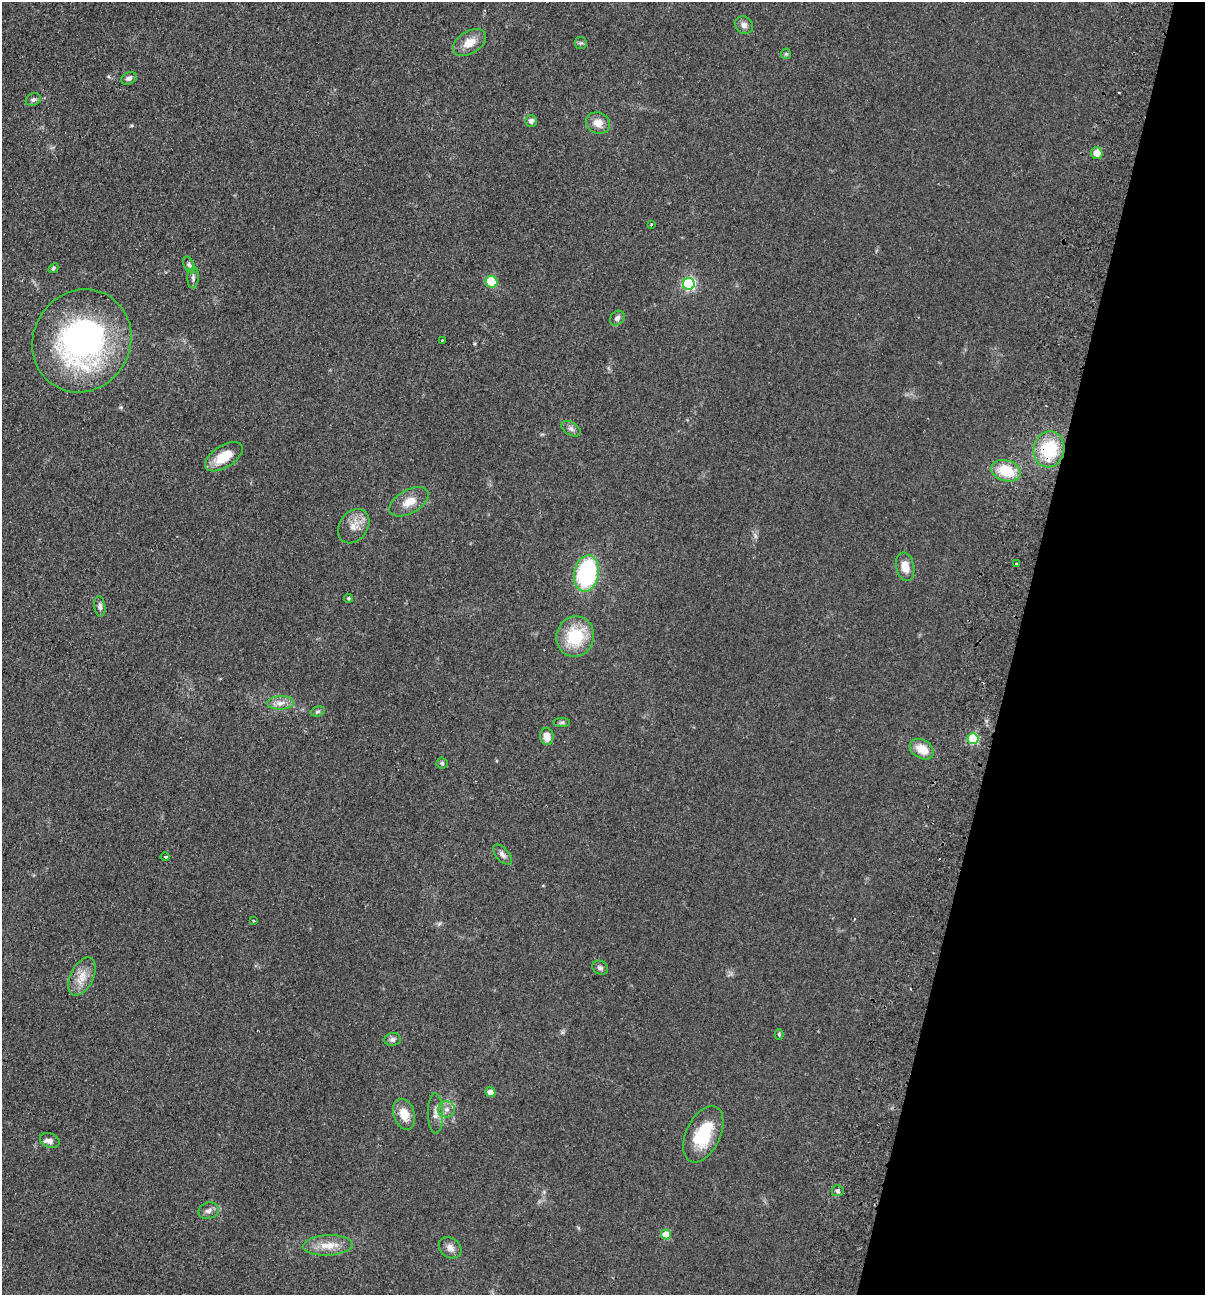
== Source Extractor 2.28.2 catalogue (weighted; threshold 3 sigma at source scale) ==
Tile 8 of 4 x 4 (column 4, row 2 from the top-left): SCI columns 3920-5122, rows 2607-3899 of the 5308 x 5212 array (HDU 1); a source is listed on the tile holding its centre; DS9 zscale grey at full resolution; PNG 1207 x 1297 px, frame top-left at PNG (2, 2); each listed source drawn as its Kron ellipse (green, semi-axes under 4 px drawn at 4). Shown black and unused: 16% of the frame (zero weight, under 2 of 3 exposures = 3% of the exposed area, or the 3 px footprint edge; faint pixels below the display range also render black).
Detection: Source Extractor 2.28.2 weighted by HDU 2 'WHT'; one run over the whole footprint, this tile lists its part. Background 0.0596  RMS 0.0088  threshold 0.0398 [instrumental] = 3 sigma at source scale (4.5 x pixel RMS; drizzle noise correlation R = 1.50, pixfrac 1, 0.05/0.05 arcsec/px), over >= 5 px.
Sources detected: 59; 3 cosmic-ray / hot-pixel residue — neither listed nor drawn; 1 inside a brighter listed object's ellipse — not listed separately; the other 55 listed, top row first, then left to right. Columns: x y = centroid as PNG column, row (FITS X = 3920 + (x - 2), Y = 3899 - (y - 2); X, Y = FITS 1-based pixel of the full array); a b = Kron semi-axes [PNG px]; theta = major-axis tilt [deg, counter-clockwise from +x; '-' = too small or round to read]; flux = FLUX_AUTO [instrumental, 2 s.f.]
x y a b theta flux
744 25 9 8 - 3.9
469 42 18 11 32 12
581 43 6 6 - 1.7
786 54 5 5 - 1.2
129 78 8 6 27 3.1
33 100 8 6 25 2.2
531 121 6 6 - 3.4
598 123 12 10 -21 8.9
1097 153 6 5 - 9.5
651 224 3 2 - 0.95
189 265 9 5 -65 2.3
53 268 5 4 - 1.3
193 278 10 5 86 2.6
492 282 6 5 - 29
689 284 6 6 - 140
617 318 8 6 48 3.1
442 340 3 2 - 0.74
82 341 52 48 59 230
571 429 10 6 -30 2.9
1049 449 18 15 80 47
224 457 21 11 32 19
1006 471 15 10 -17 26
409 502 21 11 29 13
354 526 18 14 54 11
1016 564 3 3 - 2.1
905 567 14 9 -78 10
587 573 18 12 78 100
349 598 4 4 - 1.3
100 606 10 5 -82 3.3
575 636 20 18 74 42
281 703 13 7 2 5.8
318 711 7 5 18 1.5
562 723 8 4 1 1.7
547 736 9 7 -85 8.8
973 739 5 5 - 68
922 749 13 9 -30 14
442 763 5 5 - 1.4
502 855 12 6 -48 3.6
165 857 4 3 - 6
253 921 3 2 - 1
600 968 8 6 -30 2.5
82 976 20 11 64 12
779 1035 5 4 - 1
392 1039 8 6 8 2.9
490 1092 5 5 - 7.9
446 1109 8 8 - 4.7
435 1113 20 7 -89 6.5
404 1114 16 10 -73 13
703 1134 30 17 64 37
50 1140 10 7 -21 3.8
838 1191 6 5 - 1.8
209 1211 10 8 20 3.7
666 1234 5 5 - 18
328 1245 25 10 3 14
450 1248 12 9 -38 5.3
Overlapping masked pixels (flux is a lower limit): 2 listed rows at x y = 1049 449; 973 739